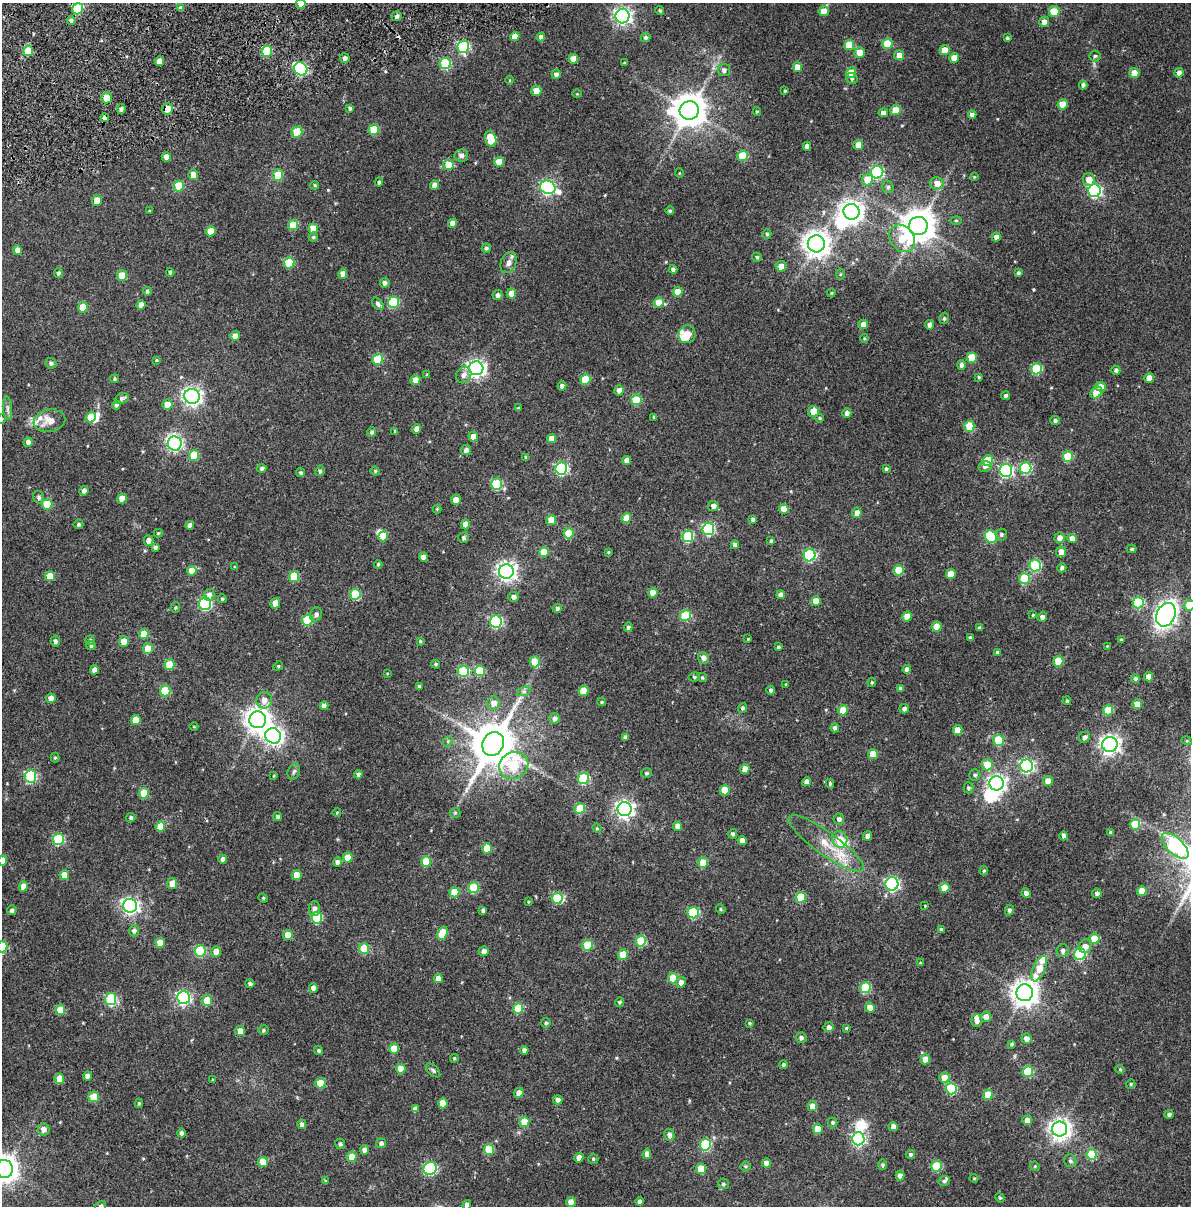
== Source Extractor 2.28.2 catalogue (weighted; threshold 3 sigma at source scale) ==
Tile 6 of 4 x 3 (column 2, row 2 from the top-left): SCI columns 1413-2601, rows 1364-2567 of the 5183 x 3931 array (HDU 1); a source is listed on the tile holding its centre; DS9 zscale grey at full resolution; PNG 1193 x 1208 px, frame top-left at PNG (2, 3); each listed source drawn as its Kron ellipse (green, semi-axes under 4 px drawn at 4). Shown black and unused: <1% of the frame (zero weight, under 2 of 4 exposures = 9% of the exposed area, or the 3 px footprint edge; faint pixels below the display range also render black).
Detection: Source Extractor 2.28.2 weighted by HDU 2 'WHT'; one run over the whole footprint, this tile lists its part. Background 0.0396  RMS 0.0085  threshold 0.0384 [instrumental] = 3 sigma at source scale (4.5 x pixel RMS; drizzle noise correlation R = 1.50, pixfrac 1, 0.0396/0.0396 arcsec/px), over >= 5 px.
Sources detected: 511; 6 inside a brighter object's white glare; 1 cosmic-ray / hot-pixel residue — neither listed nor drawn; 7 inside a brighter listed object's ellipse — not listed separately; the other 497 listed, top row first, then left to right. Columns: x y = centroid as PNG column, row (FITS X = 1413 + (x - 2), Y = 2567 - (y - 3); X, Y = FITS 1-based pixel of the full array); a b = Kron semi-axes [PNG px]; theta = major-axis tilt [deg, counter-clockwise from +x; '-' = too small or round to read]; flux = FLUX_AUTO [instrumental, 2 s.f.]
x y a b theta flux
301 4 5 4 - 4.1
181 8 4 4 - 2.7
78 9 6 5 - 41
660 11 5 4 - 0.9
824 11 5 5 - 6.1
1054 12 5 5 - 12
397 16 5 5 - 2
622 16 7 7 - 210
71 20 4 4 - 1.5
1044 22 5 5 - 4
515 36 5 4 - 5
541 37 4 4 - 3
645 37 5 4 - 1.4
1007 38 3 3 - 0.93
887 44 5 5 - 16
849 45 5 5 - 17
463 47 6 5 - 66
944 50 5 5 - 7.2
28 51 5 5 - 15
267 51 5 5 - 32
860 53 5 5 - 9.2
899 55 5 5 - 5.4
1095 56 5 5 - 1
345 58 5 5 - 2
954 58 5 5 - 6.9
573 59 5 4 - 7.1
160 61 5 4 - 6.9
445 63 5 5 - 41
624 63 4 3 - 0.68
798 67 5 4 - 7.2
301 69 7 6 - 93
724 70 6 6 - 2
851 72 5 5 - 11
1134 73 5 5 - 11
1179 73 5 4 - 2.6
556 74 4 4 - 2.2
852 79 6 5 - 1.1
510 80 4 3 - 0.54
1083 85 4 4 - 1.9
536 91 5 5 - 11
785 91 4 3 - 0.66
577 94 5 3 - 0.52
107 98 5 5 - 9.1
1062 104 5 5 - 11
350 108 4 3 - 1.1
121 109 5 3 - 1.6
168 109 6 5 - 7.1
689 110 9 9 - 1200
896 110 5 5 - 11
757 112 4 3 - 0.73
883 113 5 4 - 3.6
972 115 4 4 - 3.3
105 118 4 4 - 7.8
374 130 5 5 - 21
297 132 5 5 - 25
491 139 8 5 -75 17
858 145 5 5 - 8.5
807 146 4 4 - 2.5
461 155 7 6 - 2.4
743 156 5 5 - 22
166 157 4 4 - 4.3
499 162 5 5 - 8.9
448 165 5 5 - 13
877 172 6 6 - 75
679 173 5 3 - 0.46
193 175 5 5 - 5.4
278 175 6 5 - 10
974 177 4 3 - 0.54
867 180 6 5 - 13
1089 180 6 6 - 6.1
379 182 4 3 - 1.2
937 183 6 6 - 5.9
315 185 4 3 - 0.74
434 185 5 4 - 3.4
179 186 5 5 - 21
548 187 8 6 -23 140
888 187 6 5 - 1.5
1094 191 6 6 - 110
97 201 5 5 - 9.1
149 211 3 3 - 0.43
670 211 4 4 - 1
852 212 8 7 - 460
956 220 6 4 0 0.78
453 223 4 4 - 4.7
293 225 5 5 - 14
918 226 9 9 - 1300
313 229 5 5 - 8.5
211 231 5 5 - 10
767 234 5 4 - 1.1
313 237 4 4 - 0.9
996 237 4 4 - 3.4
902 238 15 11 -50 19
816 244 8 8 - 660
486 248 5 4 - 1.4
17 250 5 4 - 3.4
757 257 5 4 - 1
289 263 5 5 - 32
509 263 11 7 67 3.2
781 266 5 5 - 4.8
673 269 4 4 - 2.1
170 272 4 3 - 1.1
58 273 5 4 - 1.3
1018 273 4 3 - 1.3
343 274 5 4 - 3.8
840 274 5 3 - 0.74
122 276 5 5 - 13
385 283 5 5 - 2.4
147 291 4 4 - 1.4
678 292 5 4 - 9.3
511 293 5 4 - 6.3
831 293 4 3 - 0.67
497 295 5 5 - 2.2
393 302 6 5 - 39
659 302 5 5 - 9.3
378 304 7 4 -52 1.6
141 305 5 4 - 4.2
83 307 5 5 - 12
944 318 6 4 74 1
863 324 5 4 - 4.6
929 325 4 4 - 2.6
687 334 9 8 - 5.1
235 336 5 5 - 4.2
864 338 4 4 - 0.64
972 358 5 5 - 18
378 359 5 5 - 29
156 360 4 3 - 0.58
51 363 5 5 - 1.5
961 365 5 4 - 2.3
476 368 7 7 - 250
1036 369 5 5 - 38
1116 370 4 4 - 1.8
427 374 4 3 - 0.7
464 375 8 7 - 3.4
979 377 4 3 - 0.84
1149 378 5 4 - 6.9
114 379 4 4 - 0.84
415 380 5 5 - 4.4
585 380 5 5 - 19
562 386 4 4 - 2.1
1101 387 5 4 - 7
619 390 5 4 - 3.3
1096 393 6 5 - 16
192 396 8 7 - 270
1005 396 4 4 - 1.5
122 398 7 5 24 1.6
636 400 5 5 - 22
167 404 5 5 - 6.8
116 405 4 4 - 1.4
7 408 12 4 -86 2
518 408 4 3 - 0.62
813 411 5 5 - 7.7
847 413 5 4 - 2.8
91 417 5 5 - 10
654 417 3 3 - 1.1
820 418 4 3 - 0.78
2 419 5 3 - 0.53
1055 420 5 4 - 1.5
49 421 16 11 11 8.8
969 426 5 5 - 17
417 429 5 4 - 4.3
395 431 4 4 - 0.67
371 432 5 4 - 1.4
473 436 5 5 - 5
552 439 4 4 - 6
28 442 4 4 - 2.4
175 444 7 7 - 140
466 450 5 5 - 2.3
194 455 5 5 - 19
526 457 4 3 - 1.4
1068 457 5 5 - 24
627 460 4 4 - 4
988 461 5 5 - 18
985 466 6 5 - 2.2
262 468 4 4 - 1.4
1026 468 6 5 - 53
561 469 6 6 - 78
886 469 4 3 - 1.3
1006 470 6 6 - 91
320 471 5 4 - 1.4
375 471 5 4 - 0.79
301 473 4 4 - 1.3
497 484 5 5 - 40
84 491 5 4 - 2.6
39 497 6 5 - 1.8
122 499 5 4 - 7
456 500 5 5 - 6.6
47 504 5 5 - 21
713 506 5 5 - 2.6
437 509 4 4 - 0.6
784 509 5 5 - 8.6
857 513 5 5 - 3.6
626 518 5 5 - 11
753 519 4 4 - 1.7
551 520 5 5 - 11
78 524 5 4 - 1.3
465 524 5 4 - 6.4
190 525 4 4 - 3
708 529 6 6 - 68
158 533 4 4 - 0.8
569 533 5 5 - 20
1001 535 6 5 - 1.3
383 536 5 4 - 9.6
688 536 6 5 - 41
991 537 6 5 - 39
463 538 5 5 - 1.6
1060 538 5 5 - 3.5
1072 538 4 4 - 5.5
148 541 5 5 - 3.1
771 541 4 3 - 1
735 545 4 4 - 2.8
155 547 4 3 - 1.6
1132 549 5 4 - 1.1
544 552 5 5 - 14
608 552 4 3 - 0.61
1061 552 5 5 - 4.8
810 555 6 6 - 67
423 557 4 4 - 4.7
378 564 4 4 - 0.98
1035 565 6 6 - 43
235 567 4 3 - 0.57
1062 568 5 4 - 1.7
899 570 5 5 - 19
192 571 5 5 - 9.4
506 571 7 7 - 300
951 574 5 5 - 12
50 576 5 5 - 8
294 577 5 5 - 21
1024 579 5 5 - 28
653 593 5 4 - 7.2
355 594 5 5 - 28
209 595 6 5 - 3
781 595 4 4 - 3.5
513 597 5 5 - 2.4
222 599 4 4 - 0.91
816 601 5 5 - 9.3
275 603 5 4 - 7.2
1138 603 5 5 - 39
205 604 6 6 - 71
1189 605 5 5 - 16
175 607 5 5 - 0.83
557 608 5 4 - 1.6
316 614 7 6 - 2.2
1033 615 4 3 - 0.74
1166 615 12 9 64 250
686 616 5 5 - 33
907 616 5 4 - 8
1042 617 5 4 - 3.2
307 620 5 5 - 30
496 621 6 6 - 72
628 627 5 4 - 1.8
937 627 5 5 - 8.8
979 628 4 4 - 1.2
144 634 5 5 - 10
970 637 4 3 - 1.2
748 639 3 3 - 0.45
90 640 5 5 - 0.91
1121 640 4 3 - 1
55 641 5 4 - 1.7
124 641 5 5 - 6.1
420 641 4 3 - 0.71
91 646 4 4 - 1.4
1107 646 4 4 - 0.52
778 647 3 3 - 1.1
148 649 5 5 - 17
997 652 4 4 - 1.6
703 658 6 5 - 3
1058 661 5 5 - 18
535 662 5 5 - 15
436 664 4 4 - 0.95
169 665 5 5 - 16
278 666 5 4 - 0.78
907 669 4 4 - 2.7
94 670 5 4 - 3.8
463 671 5 5 - 35
480 671 5 5 - 23
387 673 4 3 - 0.52
694 677 5 4 - 0.99
1149 677 4 4 - 5.5
702 678 4 4 - 0.84
1135 679 4 4 - 1.7
872 682 4 3 - 0.79
786 684 3 2 - 0.46
419 686 3 3 - 1
901 688 4 4 - 1.7
771 690 4 4 - 1.7
165 691 5 5 - 27
524 691 7 4 18 1.4
583 691 5 5 - 13
51 698 5 4 - 4.8
264 700 8 7 - 4.4
1067 701 4 3 - 0.83
602 702 4 4 - 0.73
493 703 6 6 - 4.9
1137 704 5 5 - 6.5
324 706 4 4 - 2.4
742 708 5 4 - 1.4
904 709 5 4 - 2
843 710 5 5 - 10
1108 710 5 5 - 20
554 718 5 5 - 2.5
136 720 5 5 - 9
258 720 8 8 - 560
194 727 4 3 - 0.48
835 728 4 4 - 2
958 730 5 5 - 9.6
273 736 8 7 - 250
625 737 4 4 - 1.7
1084 737 6 5 - 2.2
998 740 5 5 - 25
448 741 6 4 48 0.98
1187 741 5 3 - 0.68
493 744 12 10 61 2600
1110 744 7 7 - 280
873 754 5 5 - 11
55 758 5 4 - 0.81
514 765 15 13 24 33
987 765 5 5 - 14
1026 766 6 6 - 120
745 769 5 4 - 6.4
294 771 8 6 70 1.7
646 773 5 5 - 1.1
358 774 4 4 - 1.7
975 775 5 5 - 1.3
30 776 6 6 - 57
274 776 4 3 - 0.54
583 778 6 5 - 48
1048 781 5 5 - 6.2
806 782 4 4 - 3
997 783 7 7 - 220
830 784 5 3 - 0.9
968 788 5 5 - 1.3
725 790 5 5 - 14
144 793 5 5 - 17
580 809 5 5 - 23
625 809 7 7 - 260
337 812 4 3 - 0.49
455 813 5 5 - 0.87
278 816 5 4 - 1.2
131 818 5 4 - 1.3
839 819 5 5 - 2
1135 824 5 5 - 20
160 826 5 5 - 11
678 826 4 4 - 6.3
597 828 5 4 - 0.76
1110 832 3 3 - 0.77
733 834 5 4 - 1.4
868 836 4 4 - 3.2
1063 836 4 4 - 1.8
58 839 6 5 - 44
840 839 8 7 - 13
742 841 4 4 - 5
826 843 45 11 -36 19
1175 846 17 8 -44 73
487 848 5 5 - 13
348 857 5 5 - 9
223 859 4 4 - 2.6
3 861 5 4 - 9.3
426 861 5 5 - 21
337 862 4 4 - 2.6
703 863 5 5 - 15
984 871 4 3 - 0.74
64 875 5 4 - 6.6
297 875 5 5 - 9.6
172 884 5 5 - 6.4
892 884 7 6 - 120
23 886 5 4 - 6.8
474 888 5 5 - 28
944 888 5 5 - 11
1142 891 5 5 - 9.4
454 892 5 5 - 15
1026 893 5 4 - 2.6
1097 893 5 4 - 1.8
801 897 5 5 - 25
263 898 5 4 - 0.77
557 898 5 5 - 27
528 902 4 3 - 0.53
130 906 7 7 - 190
925 906 4 3 - 0.5
314 908 7 5 90 2.8
721 909 5 4 - 0.76
12 910 5 4 - 1.7
483 910 4 3 - 1.4
1009 910 5 4 - 1.6
693 913 5 5 - 41
317 918 6 5 - 40
941 929 4 4 - 1.7
134 931 5 5 - 2
442 933 7 5 69 19
288 935 5 5 - 11
1094 939 5 5 - 16
641 941 5 5 - 23
160 943 5 4 - 8.6
587 945 5 5 - 24
1085 946 7 6 - 4.1
2 947 5 5 - 21
364 949 5 5 - 22
200 951 5 5 - 44
216 951 5 5 - 5.9
484 951 5 5 - 2.9
1063 951 6 6 - 2.1
623 954 5 5 - 9.1
1080 954 6 5 - 56
920 963 4 4 - 0.49
1039 969 13 6 65 12
438 978 4 4 - 4.5
673 978 5 5 - 12
681 982 5 5 - 3.5
250 984 4 4 - 1.4
313 988 4 4 - 4
865 988 5 5 - 33
1025 993 8 8 - 670
183 998 6 6 - 110
111 999 6 5 - 53
207 1001 5 5 - 19
620 1002 5 4 - 1.2
870 1008 5 4 - 8
518 1009 5 5 - 21
60 1010 5 5 - 11
986 1017 5 5 - 4.4
977 1021 6 5 - 3
546 1023 5 4 - 1.1
750 1023 4 3 - 0.68
829 1027 5 5 - 3.1
846 1028 4 4 - 0.77
263 1030 5 4 - 1.1
240 1031 5 4 - 5.1
801 1038 5 5 - 1.8
1026 1039 5 5 - 3.5
1012 1044 4 3 - 1
394 1049 5 4 - 13
319 1050 5 4 - 1.2
524 1050 4 4 - 2.3
454 1058 4 3 - 0.77
925 1059 5 5 - 9.3
784 1064 4 4 - 1.3
401 1069 5 5 - 9.2
1120 1069 4 4 - 0.76
433 1070 9 5 -44 1.3
1028 1072 5 5 - 28
87 1076 4 4 - 3.3
944 1078 5 5 - 8.1
59 1079 5 4 - 9.5
213 1080 4 2 - 0.48
320 1083 5 5 - 15
1131 1084 5 4 - 0.78
951 1089 5 5 - 43
519 1093 5 4 - 5.3
988 1095 5 4 - 13
94 1097 5 5 - 15
558 1100 5 4 - 3
139 1103 5 3 - 0.8
443 1103 5 4 - 10
812 1106 5 5 - 6
415 1109 4 4 - 2.8
1169 1114 4 4 - 1.7
1027 1120 5 4 - 5.3
524 1122 5 5 - 17
833 1122 5 4 - 1.1
302 1124 5 4 - 2.2
893 1127 4 4 - 4.3
44 1129 6 6 - 3.8
818 1129 5 5 - 8.9
1060 1129 7 7 - 390
181 1133 4 4 - 1.6
669 1135 6 5 - 2.7
858 1139 6 6 - 110
381 1143 5 5 - 2.1
340 1144 5 5 - 1.4
705 1145 6 5 - 47
364 1150 5 4 - 2.9
489 1150 5 5 - 22
647 1154 5 4 - 3.8
910 1154 4 4 - 1.4
1092 1154 5 5 - 26
352 1157 5 4 - 11
579 1158 5 4 - 5.4
593 1159 5 4 - 1
1070 1161 6 6 - 1.5
263 1162 5 5 - 12
766 1163 4 4 - 4.5
883 1165 5 4 - 1.1
745 1166 5 5 - 0.93
936 1166 5 5 - 29
1035 1166 5 4 - 0.75
430 1168 7 6 - 71
4 1169 9 8 - 750
701 1169 5 5 - 14
900 1176 5 4 - 3.1
974 1178 4 4 - 0.62
326 1181 4 4 - 0.84
944 1181 6 5 - 1.3
723 1184 5 5 - 1.3
1000 1198 5 3 - 0.66
640 1201 4 4 - 1.8
571 1202 5 5 - 5
467 1205 4 4 - 2.7
101 1206 6 5 - 2
Overlapping masked pixels (flux is a lower limit): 3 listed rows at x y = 78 9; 168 109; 105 118
Isophote crosses this tile's border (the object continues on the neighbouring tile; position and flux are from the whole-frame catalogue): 8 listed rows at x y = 301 4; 2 419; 1189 605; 3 861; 2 947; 4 1169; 467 1205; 101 1206